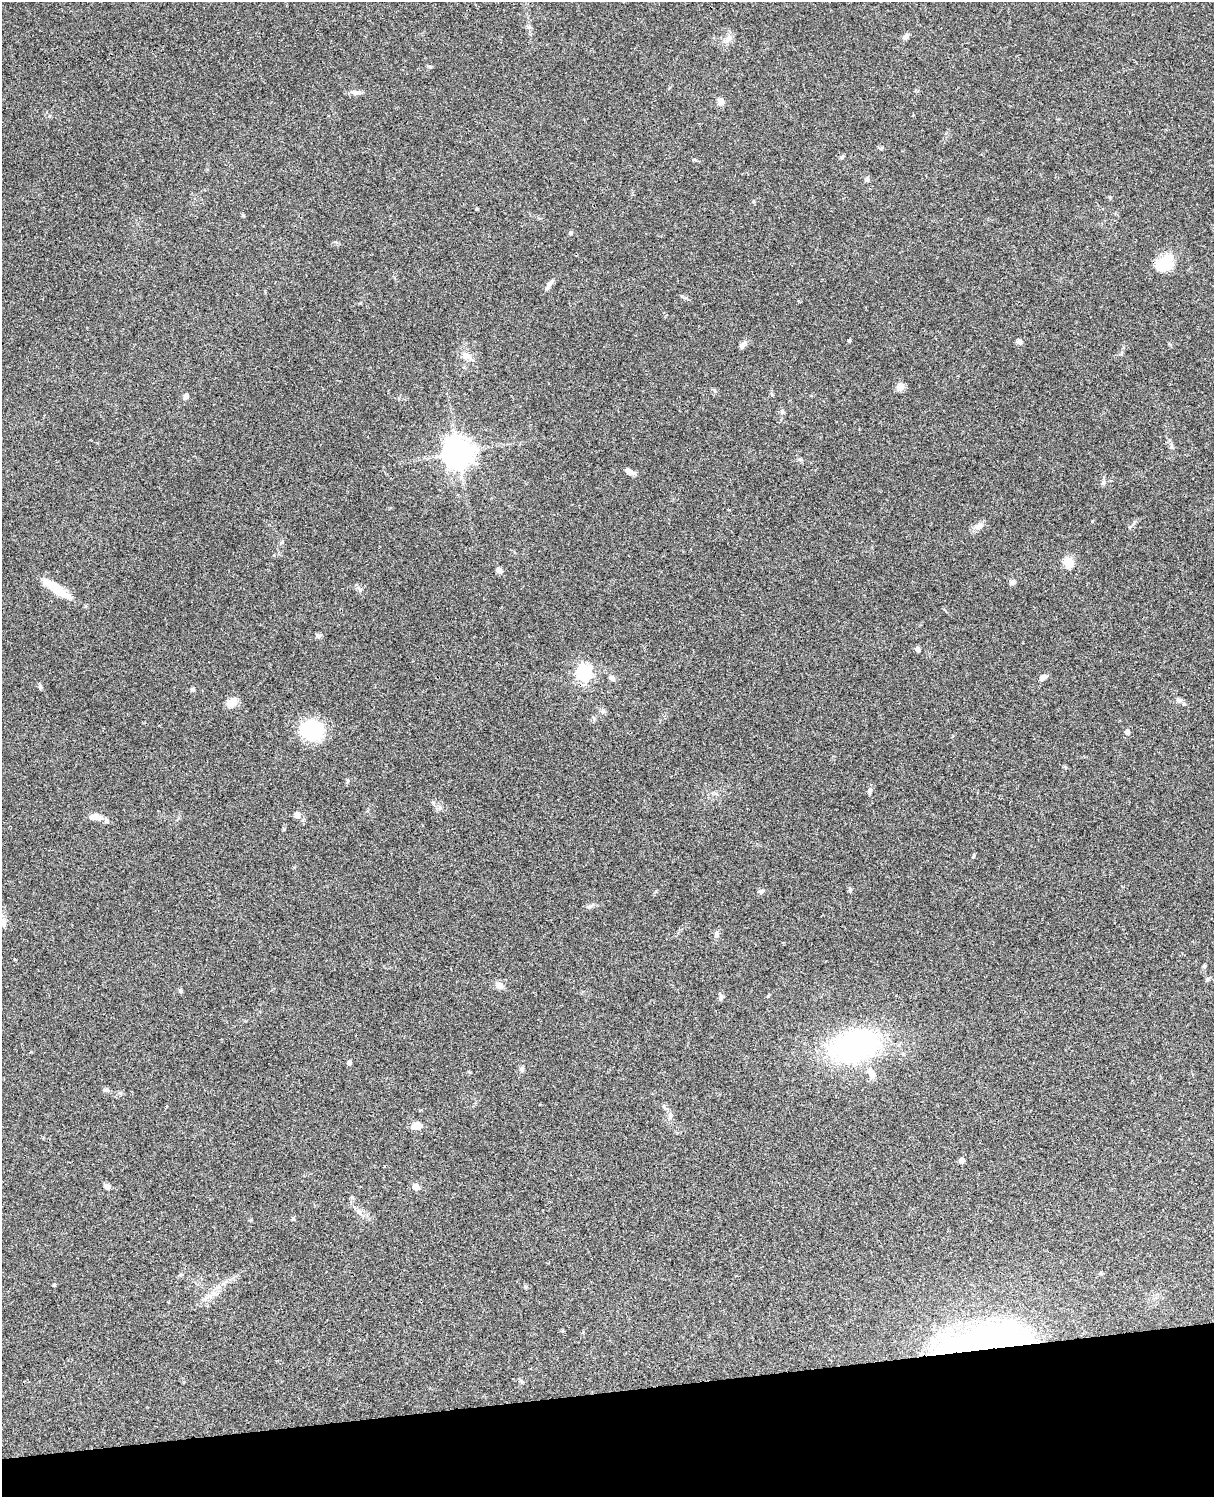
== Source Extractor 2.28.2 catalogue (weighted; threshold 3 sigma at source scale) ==
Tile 10 of 4 x 3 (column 2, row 3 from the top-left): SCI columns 1335-2546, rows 278-1772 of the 5088 x 4927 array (HDU 1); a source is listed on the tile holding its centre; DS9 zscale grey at full resolution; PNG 1216 x 1499 px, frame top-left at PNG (2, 2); no overlay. Shown black and unused: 7% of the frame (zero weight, under 3 of 4 exposures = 6% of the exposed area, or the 3 px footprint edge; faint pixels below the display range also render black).
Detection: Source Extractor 2.28.2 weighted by HDU 2 'WHT'; one run over the whole footprint, this tile lists its part. Background 0.107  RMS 0.0065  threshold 0.0293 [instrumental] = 3 sigma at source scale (4.5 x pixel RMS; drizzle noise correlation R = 1.50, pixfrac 1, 0.05/0.05 arcsec/px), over >= 5 px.
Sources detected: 72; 1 inside a brighter listed object's ellipse — not listed separately; the other 71 listed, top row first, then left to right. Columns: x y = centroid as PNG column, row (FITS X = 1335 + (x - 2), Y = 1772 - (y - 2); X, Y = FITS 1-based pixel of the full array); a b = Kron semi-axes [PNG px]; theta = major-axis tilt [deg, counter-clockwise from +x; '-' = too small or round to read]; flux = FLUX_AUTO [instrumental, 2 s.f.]
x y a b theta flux
906 37 8 6 47 2.2
728 39 11 8 40 3.8
430 67 6 4 -2 0.83
355 92 15 6 -5 3
721 101 9 8 - 3.1
881 148 6 3 35 0.78
842 157 5 5 - 0.99
694 160 6 4 3 0.74
867 179 7 5 86 1.4
477 209 3 3 - 0.71
570 233 5 5 - 0.89
1165 263 22 16 45 18
549 285 15 6 56 2.8
849 340 3 3 - 0.93
1019 342 7 6 - 1.9
742 346 7 7 - 1.6
466 356 11 8 11 3.4
900 386 10 8 73 4
186 396 7 7 - 1.8
782 412 7 6 - 1.4
458 453 10 9 - 810
800 459 6 4 -1 1
630 472 11 5 -35 3.3
1103 482 8 5 63 1.4
979 526 13 7 39 3.3
1068 562 5 5 - 38
499 570 9 6 -29 1.9
1012 582 8 6 12 1.5
56 589 38 9 -33 16
318 636 8 6 -4 1.4
917 649 6 4 -76 1.8
584 672 7 6 - 160
1043 677 11 6 30 2.4
612 678 8 6 -24 2.2
40 687 7 4 -74 1.2
192 689 6 5 - 0.9
1179 700 9 6 -1 1.8
232 702 15 10 34 5.5
602 711 6 6 - 1.4
311 730 22 17 -15 50
1127 732 5 5 - 2.9
870 791 9 5 80 1.7
297 814 8 7 - 2.8
95 817 16 7 -4 5.2
974 855 6 3 71 0.66
761 891 9 5 22 1.3
590 906 12 3 20 1.5
4 923 11 8 -77 3.1
717 934 8 6 -89 1.6
1204 966 5 4 - 1
1208 979 6 5 - 1.1
499 986 8 7 - 4.1
180 991 6 5 - 1.1
721 997 11 5 -89 1.7
855 1046 30 18 14 200
349 1063 4 4 - 2.6
522 1069 6 6 - 1.3
871 1073 15 8 -51 5.3
106 1090 9 5 -5 1.4
670 1115 7 6 - 1.7
415 1126 11 7 14 5.4
962 1160 5 4 - 3.7
107 1186 8 7 - 2
415 1187 5 5 - 9.1
352 1197 5 5 - 0.89
359 1212 10 5 -52 2.1
293 1219 4 4 - 1.1
1101 1274 6 4 0 0.79
54 1285 4 3 - 0.74
981 1340 112 30 11 150
522 1381 6 5 - 1.2
Overlapping masked pixels (flux is a lower limit): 1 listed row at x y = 981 1340
Isophote crosses this tile's border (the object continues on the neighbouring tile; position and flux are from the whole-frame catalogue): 1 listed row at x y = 4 923
Unlisted compact peaks at least as high as the median listed source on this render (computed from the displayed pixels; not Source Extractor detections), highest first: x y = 1092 521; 850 889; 360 590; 1170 345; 243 215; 284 829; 768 996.